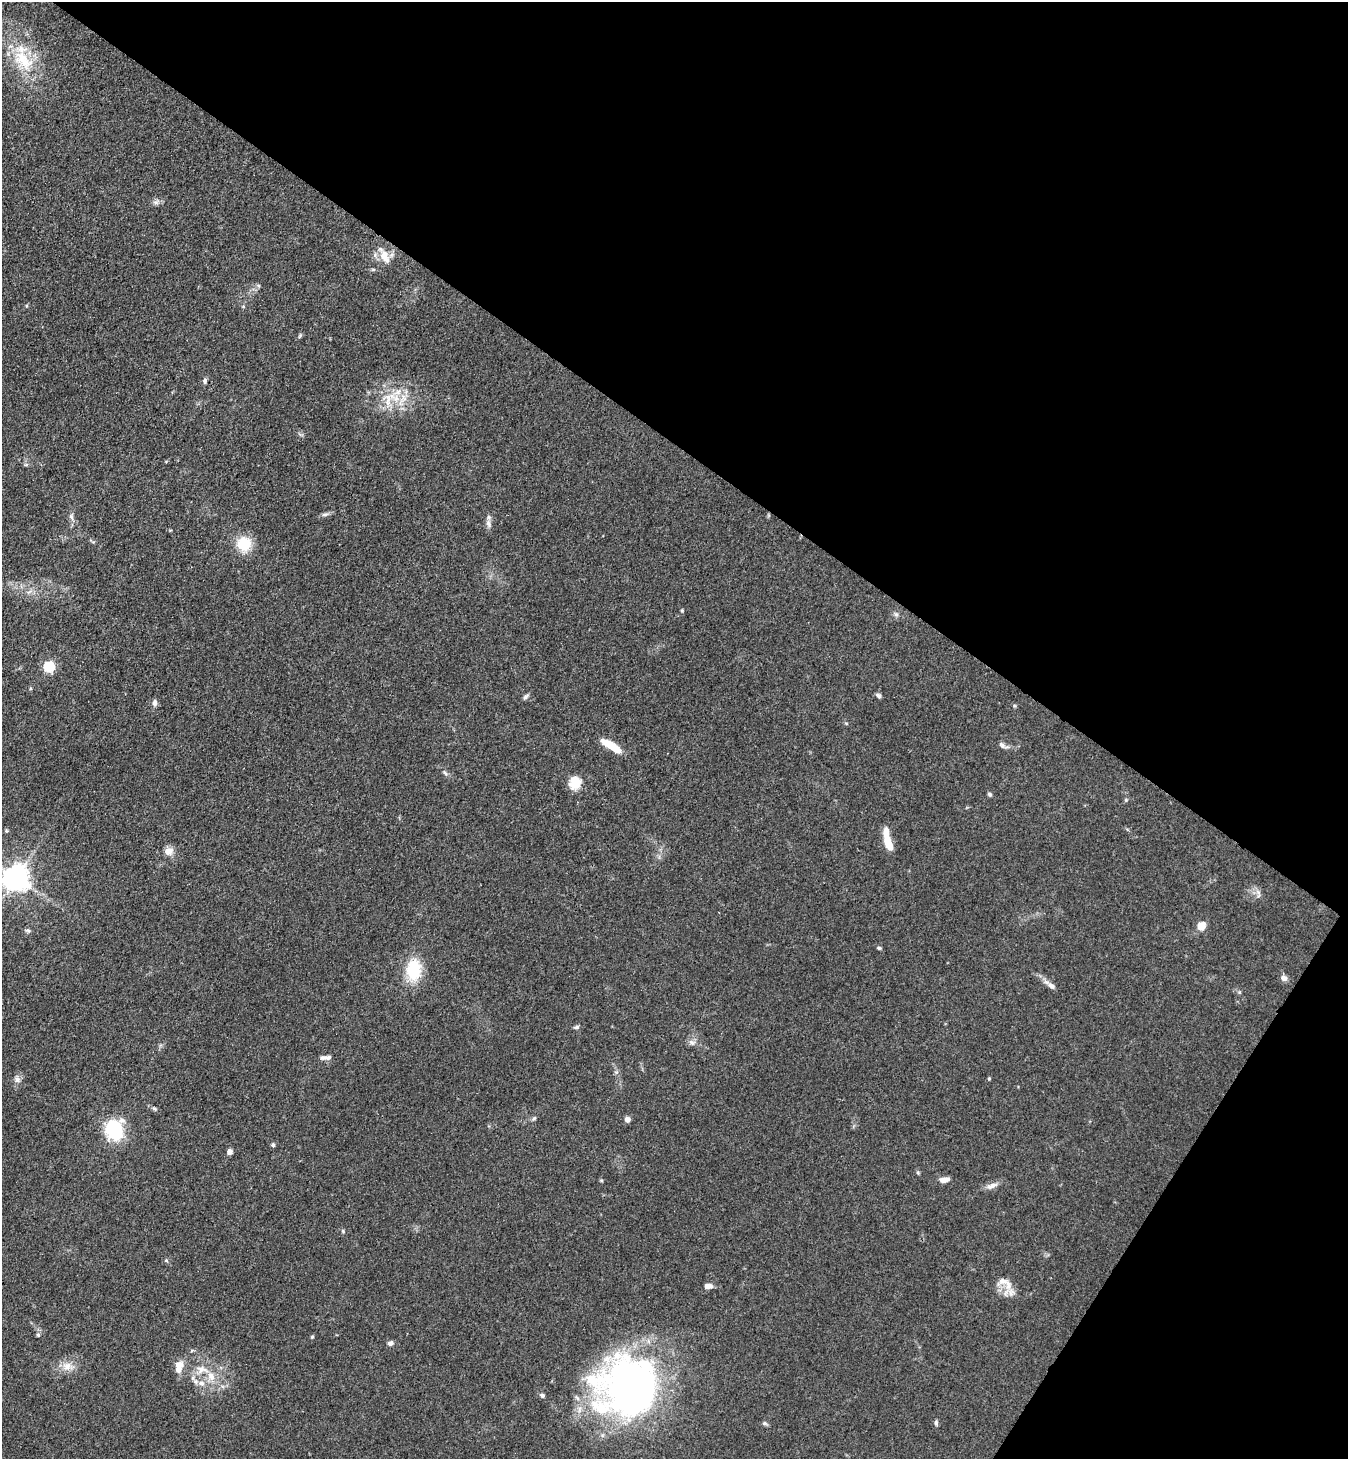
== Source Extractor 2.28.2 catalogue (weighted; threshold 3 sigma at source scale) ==
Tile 8 of 4 x 4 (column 4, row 2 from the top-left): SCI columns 4379-5724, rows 2951-4407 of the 5923 x 5900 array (HDU 1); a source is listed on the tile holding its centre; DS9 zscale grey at full resolution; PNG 1350 x 1461 px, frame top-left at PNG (2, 2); no overlay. Shown black and unused: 35% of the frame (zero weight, under 3 of 4 exposures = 5% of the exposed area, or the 3 px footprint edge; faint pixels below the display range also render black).
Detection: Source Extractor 2.28.2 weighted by HDU 2 'WHT'; one run over the whole footprint, this tile lists its part. Background 0.101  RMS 0.0064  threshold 0.0287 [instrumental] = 3 sigma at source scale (4.5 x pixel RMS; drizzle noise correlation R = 1.50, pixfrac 1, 0.05/0.05 arcsec/px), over >= 5 px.
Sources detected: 74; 2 inside a brighter object's white glare — not listed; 7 inside a brighter listed object's ellipse — not listed separately; the other 65 listed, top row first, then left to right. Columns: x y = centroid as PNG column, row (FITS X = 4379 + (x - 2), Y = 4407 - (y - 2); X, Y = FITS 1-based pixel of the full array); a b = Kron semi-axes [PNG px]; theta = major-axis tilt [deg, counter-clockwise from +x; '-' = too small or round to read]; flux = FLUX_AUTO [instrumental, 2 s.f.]
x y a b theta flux
23 60 39 22 -48 31
156 202 8 6 -7 2
384 256 25 10 -63 9
300 336 8 3 45 0.89
205 381 7 4 82 1.4
403 398 20 8 63 7.8
388 400 23 9 88 9.8
26 465 6 4 1 0.97
325 514 11 4 5 1.7
71 517 8 5 -70 1.8
489 524 12 7 -74 3
244 544 15 15 - 19
682 611 5 4 - 0.72
896 614 8 5 -62 1.6
49 667 5 5 - 63
878 695 7 5 -33 1.5
525 697 8 6 47 1.6
155 703 7 6 - 2.7
1002 745 10 6 -49 1.9
611 746 24 7 -33 14
445 773 9 4 -45 1.5
575 783 15 13 73 10
990 794 6 5 - 1
1126 800 5 4 - 0.73
6 831 5 5 - 0.82
888 842 22 7 -72 12
168 851 9 7 13 6.6
16 878 8 8 - 780
1258 892 8 5 -45 2.1
1201 926 11 9 60 5.9
28 930 8 4 -9 1.2
879 948 5 4 - 0.87
413 970 21 13 89 30
1284 978 8 7 - 3
1051 986 15 6 -45 3.2
576 1027 8 5 9 1.3
692 1042 10 7 -33 2.6
328 1057 11 6 5 2.3
989 1078 4 3 - 0.78
17 1079 9 8 - 2.8
154 1108 7 4 -19 1
534 1118 6 5 - 1
627 1120 5 5 - 4.9
114 1131 9 8 - 110
273 1145 5 5 - 1.1
230 1152 6 5 - 2.7
918 1173 6 4 -19 0.78
944 1180 12 6 11 3.9
992 1186 17 6 21 3.8
343 1231 6 3 -72 0.81
166 1260 6 3 -19 0.75
708 1286 9 5 1 4
1009 1286 13 8 -67 6.3
38 1335 5 4 - 0.87
312 1337 5 3 - 0.69
390 1343 6 5 - 2.5
192 1350 6 3 20 0.82
179 1365 11 8 16 5
67 1366 15 11 -12 6.6
201 1369 16 11 -5 7.7
631 1376 70 63 -15 190
201 1383 9 9 - 4.2
542 1395 6 6 - 1.4
764 1423 7 5 2 1.3
936 1423 7 5 -81 1.2
Isophote crosses this tile's border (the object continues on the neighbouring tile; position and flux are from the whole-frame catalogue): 1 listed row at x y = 16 878